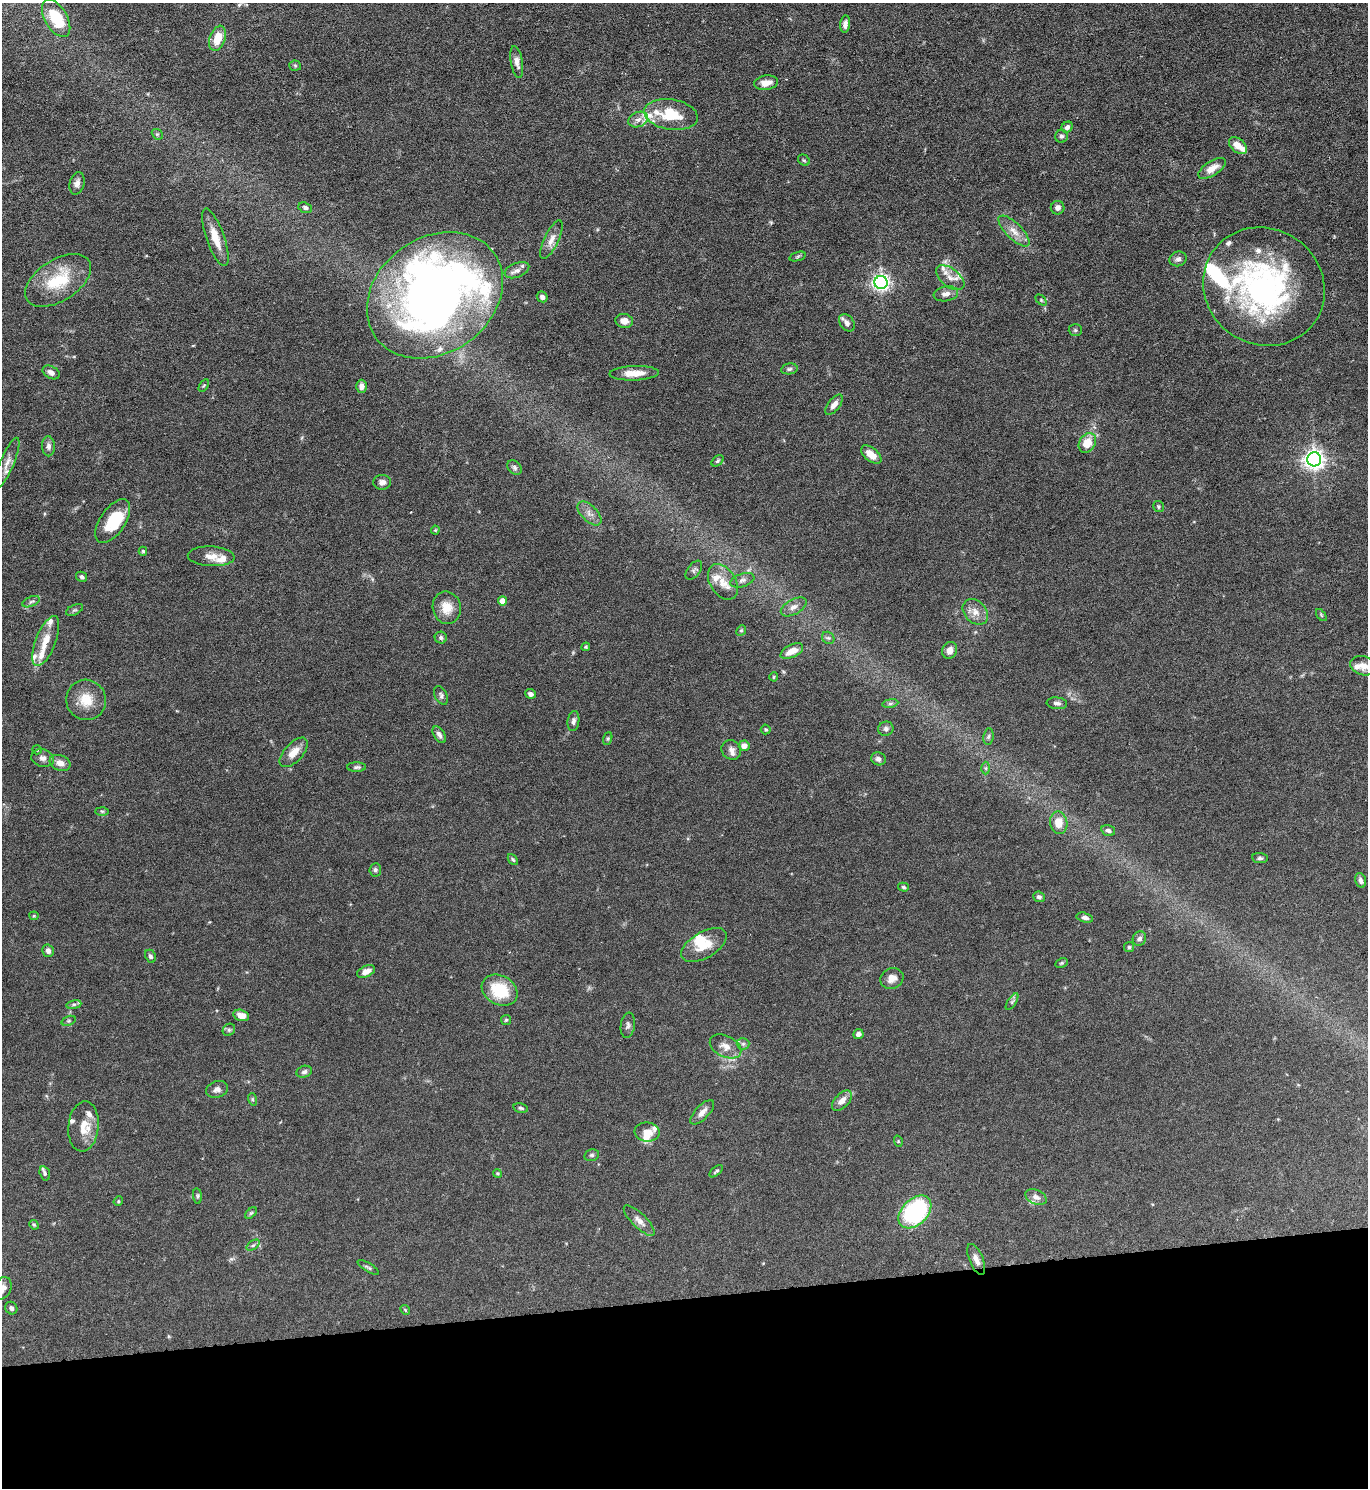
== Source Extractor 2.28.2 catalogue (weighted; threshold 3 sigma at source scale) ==
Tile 8 of 3 x 3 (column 2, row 3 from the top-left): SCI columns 1501-2866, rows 1-1486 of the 4445 x 4458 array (HDU 1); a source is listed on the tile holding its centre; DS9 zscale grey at full resolution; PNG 1370 x 1490 px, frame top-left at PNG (2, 3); each listed source drawn as its Kron ellipse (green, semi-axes under 4 px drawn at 4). Shown black and unused: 13% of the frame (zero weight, under 5 of 9 exposures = <1% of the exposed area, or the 3 px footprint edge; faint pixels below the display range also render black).
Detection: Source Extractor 2.28.2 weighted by HDU 2 'WHT'; one run over the whole footprint, this tile lists its part. Background 0.0813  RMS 0.0041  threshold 0.0169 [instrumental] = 3 sigma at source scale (4.09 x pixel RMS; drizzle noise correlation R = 1.36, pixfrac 0.8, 0.05/0.05 arcsec/px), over >= 5 px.
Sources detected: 178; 1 too faint to see at this stretch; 3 inside a brighter object's white glare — neither listed nor drawn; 24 inside a brighter listed object's ellipse — not listed separately; the other 150 listed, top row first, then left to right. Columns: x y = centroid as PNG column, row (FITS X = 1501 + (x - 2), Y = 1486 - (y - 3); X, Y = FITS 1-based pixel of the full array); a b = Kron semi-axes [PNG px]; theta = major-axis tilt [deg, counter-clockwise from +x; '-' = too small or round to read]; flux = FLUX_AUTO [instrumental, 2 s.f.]
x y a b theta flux
56 18 21 11 -59 16
845 24 9 5 83 1.6
217 38 13 7 71 7.3
517 62 16 6 -79 2.3
295 66 6 5 - 0.58
766 83 12 7 10 3.4
671 115 27 15 -9 13
638 119 10 7 22 2
1067 127 6 5 - 1.3
157 134 6 4 -42 0.55
1061 136 6 6 - 1
1238 146 10 6 -43 4.5
804 160 6 5 - 0.6
1212 168 15 7 32 4.3
77 183 11 7 73 1.8
305 208 7 5 -21 1
1058 208 7 6 - 1.6
1014 231 20 8 -45 3.9
215 237 30 9 -71 6.6
551 240 21 7 65 3.3
798 256 8 3 19 0.6
1178 259 9 7 16 1.4
517 270 13 7 21 2
950 278 16 9 -38 3.4
58 280 37 20 33 18
881 282 6 6 - 140
1264 287 62 58 -35 100
946 294 12 7 9 2.1
435 295 73 57 36 320
542 297 6 5 - 1.4
1041 300 6 4 -46 0.56
624 321 9 7 -8 2.9
847 323 9 6 -54 1.8
1075 330 6 5 - 0.7
789 369 8 5 10 0.82
51 372 9 6 -28 2
634 373 25 7 2 5.2
204 385 7 4 58 0.51
362 386 6 5 - 2.2
834 405 12 6 52 2.2
1087 443 10 8 58 6.7
49 446 10 6 -87 1.5
871 455 12 6 -39 4.3
1314 459 7 7 - 230
717 461 7 4 42 0.65
7 463 27 7 67 3.3
515 468 8 6 -47 0.96
382 482 9 7 4 1.7
1158 507 5 5 - 0.63
589 513 15 8 -45 2.7
113 521 25 12 56 12
435 530 4 4 - 0.38
143 551 4 4 - 0.54
211 556 23 10 -3 4.1
694 570 11 6 52 1.1
82 577 6 4 -29 0.79
742 580 12 6 19 1.6
723 582 19 13 -58 6
502 601 4 4 - 4.4
31 602 9 5 23 0.94
794 607 14 7 29 2.2
447 608 16 14 -78 5.8
74 610 9 5 25 0.78
975 612 14 10 -45 3.6
1321 615 7 3 -54 0.49
741 630 6 4 67 0.52
441 638 6 6 - 1
828 638 7 5 -41 0.87
46 641 26 10 69 5.9
586 647 4 4 - 0.47
950 650 9 7 64 2.7
792 651 12 6 26 4.9
1363 666 13 9 -16 3.1
774 677 4 4 - 0.41
531 694 5 4 - 1.3
441 695 10 6 -63 1.1
86 700 20 19 - 8
890 703 8 4 8 0.82
1057 703 10 6 -7 1.3
573 721 10 6 82 1.2
766 729 5 5 - 0.6
886 729 7 7 - 1.2
439 735 9 5 -56 1.4
988 737 8 5 82 0.8
608 739 6 4 71 0.54
744 746 5 5 - 2.6
37 750 5 4 - 0.4
731 750 10 9 - 2.2
294 752 18 9 47 4.5
43 758 11 9 -15 1.8
878 759 7 6 - 1.4
60 763 11 7 -22 3.1
356 767 9 5 1 0.86
986 768 6 4 -89 0.66
102 811 7 4 -2 0.55
1059 823 11 8 -80 5.4
1108 830 7 5 -14 1.1
1260 858 8 5 -5 0.81
513 859 6 4 -50 0.55
375 870 6 5 - 0.89
1360 880 7 5 -74 1.4
903 887 5 4 - 0.66
1039 897 6 5 - 0.93
34 916 4 4 - 0.4
1085 918 8 4 -14 1.3
1139 939 7 6 - 1.3
704 945 25 13 30 8.3
1129 947 5 5 - 0.54
48 951 6 5 - 1.6
150 956 7 5 -65 0.93
1062 963 6 4 26 0.6
366 972 9 5 25 2.8
892 978 12 10 24 3.3
500 990 19 14 -29 15
1012 1002 9 4 57 0.74
74 1005 7 4 9 0.75
241 1015 8 5 -15 3.3
506 1020 5 5 - 0.51
69 1021 7 4 19 0.63
628 1025 12 7 82 1.3
229 1030 6 5 - 0.8
858 1034 5 5 - 1.6
743 1044 6 6 - 0.98
726 1046 17 10 -27 3.5
304 1072 8 6 19 1.2
217 1089 11 8 16 1.7
252 1099 6 4 -72 0.49
842 1101 12 7 46 2.9
521 1108 7 4 -11 0.74
702 1112 16 7 46 2.4
83 1126 25 15 84 7
647 1132 12 9 -7 3.7
898 1141 6 3 -73 0.37
592 1155 7 5 14 0.84
716 1171 8 4 40 0.65
45 1173 7 5 -73 0.71
497 1173 4 3 - 0.38
197 1196 8 4 -83 0.63
1036 1197 11 7 -24 2
118 1201 5 4 - 0.5
915 1212 19 13 45 50
251 1213 7 4 44 0.59
639 1221 20 7 -44 2.6
34 1225 5 4 - 0.48
253 1245 7 4 36 0.66
976 1259 16 7 -67 2.5
368 1267 12 4 -30 0.88
3 1288 11 8 69 2.2
11 1308 6 5 - 1
405 1310 5 4 - 0.43
Isophote crosses this tile's border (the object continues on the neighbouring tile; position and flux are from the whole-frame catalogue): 1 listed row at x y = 3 1288